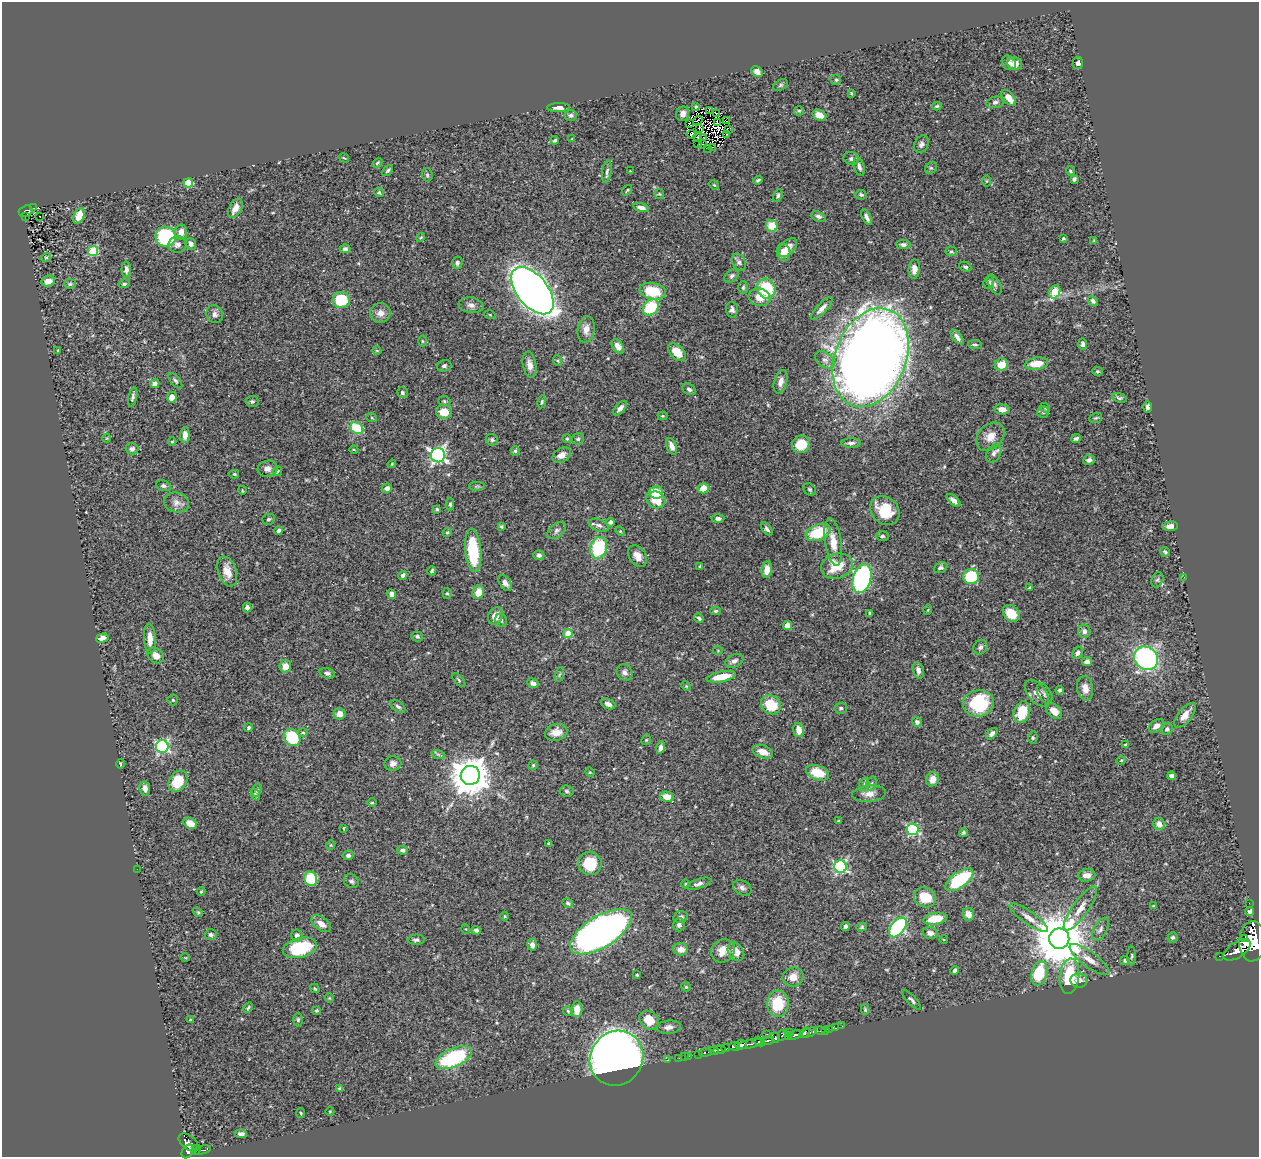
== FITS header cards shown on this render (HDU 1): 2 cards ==
NAXIS1  =                 1257
NAXIS2  =                 1155

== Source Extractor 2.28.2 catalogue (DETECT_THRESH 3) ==
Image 1257 x 1155 px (HDU 1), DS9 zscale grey, 1 PNG px = 1 image px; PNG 1261 x 1159 px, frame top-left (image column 1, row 1155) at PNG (2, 2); each listed source drawn as its Kron ellipse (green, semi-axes under 4 px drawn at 4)
Background 0.435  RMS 0.02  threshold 0.0597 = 3 sigma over >= 5 px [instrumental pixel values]
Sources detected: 416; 5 with non-positive FLUX_AUTO (blend fragments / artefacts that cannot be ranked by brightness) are neither listed nor drawn; the other 411 listed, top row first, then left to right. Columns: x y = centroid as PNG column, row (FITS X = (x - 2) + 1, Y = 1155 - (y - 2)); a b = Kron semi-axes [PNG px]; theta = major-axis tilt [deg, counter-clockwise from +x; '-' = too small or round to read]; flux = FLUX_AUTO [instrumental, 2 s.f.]
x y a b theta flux
1009 63 8 6 -48 5.4
1078 63 6 5 - 3.6
1015 64 7 6 - 14
757 72 6 5 - 6
836 80 5 5 - 2.2
781 85 8 5 28 2.3
851 93 3 3 - 1.3
1009 98 9 5 -50 16
995 102 8 5 15 3.9
696 106 3 3 - 1.6
937 106 4 3 - 1.6
558 108 11 4 1 6.6
709 111 4 2 - 0.86
799 111 5 4 - 1.6
683 114 7 6 - 5.8
716 114 3 2 - 1.7
571 115 6 5 - 3.5
819 115 7 5 -22 15
698 120 5 2 - 0.99
726 121 3 2 - 2.1
717 123 4 2 - 1.2
690 124 3 2 - 1.3
699 128 3 2 - 1
728 129 4 2 - 1.4
692 134 4 3 - 1.2
727 134 3 2 - 2
698 137 5 2 - 1.7
704 138 3 2 - 0.65
572 139 4 3 - 1.1
555 140 4 3 - 1.9
698 144 3 2 - 0.9
703 144 3 2 - 2
921 144 9 7 62 4.9
712 147 2 2 - 2
708 148 2 2 - 0.47
344 158 5 3 - 1.2
851 159 8 6 -17 3.6
377 163 5 3 - 2
859 167 9 5 -72 4.9
931 168 6 5 - 2.4
388 171 6 4 50 2.3
630 171 3 3 - 0.83
1070 171 5 4 - 1.7
607 172 11 4 81 4
427 175 6 5 - 2.3
1074 179 4 4 - 3.6
758 180 5 3 - 2.1
986 181 6 4 89 1.6
188 183 5 4 - 40
714 185 5 4 - 1.5
627 190 6 3 54 1.6
379 192 5 4 - 2.3
659 194 5 5 - 1.6
861 195 6 4 -13 2.5
778 196 7 4 69 3
34 208 2 2 - 3.7
235 208 10 6 62 14
641 208 8 4 -14 6.4
26 211 7 5 17 61
25 216 4 2 - 8.9
40 216 3 2 - 1.7
79 216 8 5 66 19
818 216 7 4 -21 3.2
867 217 8 4 -65 5.1
772 226 6 5 - 25
181 232 8 6 84 9.7
166 237 10 10 - 95
421 238 5 3 - 1.4
1063 238 3 3 - 2.2
1094 240 4 4 - 0.99
177 244 9 8 - 5.8
191 244 6 5 - 5.7
903 244 7 5 -1 3.8
788 248 11 6 46 13
345 249 5 4 - 4.2
93 251 5 5 - 70
951 251 6 5 - 2.3
784 252 9 6 -75 14
46 257 5 4 - 1.7
739 262 9 6 -62 4
457 263 6 5 - 4
965 267 6 5 - 3.1
126 269 8 4 -89 5.1
914 269 9 6 85 9.3
732 276 8 5 40 3
48 281 7 5 14 9.8
989 282 6 5 - 3.7
70 284 6 5 - 2.1
124 284 6 4 8 2.1
995 285 11 5 -62 3.7
743 287 6 5 - 2
766 289 10 9 - 64
532 291 28 15 -51 1400
653 291 13 8 -12 48
1055 292 7 5 67 43
760 297 11 8 -16 14
341 300 9 8 - 58
1093 301 5 4 - 3.6
471 305 12 7 -8 7.2
651 307 9 7 44 63
822 308 14 5 46 7.1
732 310 8 6 -86 4.3
380 313 10 10 - 11
215 314 9 8 - 6
490 315 5 3 - 1.2
586 329 13 8 80 11
957 337 9 4 -50 5.5
422 341 5 3 - 1.4
1083 344 6 4 -88 3.4
975 345 7 4 -6 2.5
618 346 8 5 -56 11
58 350 3 2 - 1.1
377 351 4 3 - 1
677 352 10 6 -45 20
871 358 51 35 68 2500
825 360 11 7 -34 6.6
558 361 5 3 - 1.3
1036 364 11 6 7 22
529 365 13 6 -79 8.7
1001 365 7 6 - 20
444 366 7 5 18 3.3
1098 371 5 4 - 1.7
175 381 9 4 -51 2.8
781 382 12 6 73 8
155 384 4 4 - 5.7
689 389 7 5 -33 3.7
402 393 6 5 - 2.5
133 397 10 4 77 3.4
172 397 5 4 - 15
1119 398 7 4 -19 2.6
252 401 6 5 - 2.6
444 401 6 5 - 2.1
542 402 6 4 80 2
1147 407 6 4 -89 3.5
620 408 9 4 47 5.2
1045 408 5 4 - 1.7
1002 409 8 5 -6 8.4
444 412 8 7 - 20
1043 412 6 6 - 2.5
662 416 5 4 - 1.4
372 418 5 3 - 1.4
1096 418 7 5 19 1.9
357 428 7 5 -32 57
185 435 8 4 88 8.2
990 437 16 12 46 16
107 438 4 3 - 0.96
1076 438 5 3 - 3.1
567 439 4 4 - 1.6
578 439 6 6 - 2.8
492 440 6 5 - 3
172 442 4 3 - 1.2
851 443 10 5 2 4.5
801 444 9 8 - 29
672 446 9 5 -69 8
132 449 6 5 - 4.1
354 450 4 3 - 1.2
515 451 5 4 - 2.2
994 453 10 7 57 5.2
438 455 7 7 - 380
562 455 10 7 30 11
1089 460 6 5 - 4.3
392 464 4 3 - 1.2
267 469 10 8 11 6.9
277 471 5 4 - 1.5
234 474 5 4 - 1.5
163 486 7 5 -15 3.3
477 486 8 4 0 2.1
387 488 5 4 - 4.8
703 488 6 5 - 17
810 489 7 5 -44 2.6
242 490 4 2 - 1.1
656 492 7 6 - 29
656 500 9 8 - 26
954 501 8 4 -40 6.6
176 503 13 10 -14 8.7
450 504 6 4 -89 2.5
437 509 4 3 - 1.5
885 511 16 13 -44 46
718 518 6 4 2 4.1
268 519 6 5 - 2.9
611 522 4 4 - 4.6
599 525 10 6 -20 5
1170 526 7 5 5 8.5
501 527 4 4 - 1.9
767 529 7 4 -51 4.2
557 530 10 6 39 4.8
279 531 4 3 - 3.8
620 531 5 4 - 1.5
447 532 5 4 - 1.8
818 532 13 8 22 57
882 536 7 4 1 2.9
833 542 24 8 -81 20
599 548 11 8 73 82
473 550 22 8 -85 80
1165 552 5 3 - 2.3
539 555 5 5 - 4
638 556 12 8 -56 11
700 566 4 2 - 1.2
837 566 16 12 16 37
940 568 7 5 23 3.1
767 570 8 5 81 13
227 571 15 9 -70 17
432 571 4 3 - 2.4
403 575 5 4 - 4
971 577 8 7 - 60
1184 577 3 3 - 0.68
862 578 15 9 73 260
1157 580 8 5 70 3.3
505 583 9 5 -53 5.7
1030 588 4 3 - 2.2
478 592 7 6 - 15
447 593 5 4 - 1.9
392 594 4 4 - 8.8
247 608 5 4 - 3.6
928 610 5 3 - 1
716 611 5 4 - 2.2
870 613 3 3 - 2
1011 613 9 7 -45 24
496 616 9 7 63 13
699 618 5 3 - 2.7
501 620 6 6 - 3.9
788 625 4 4 - 21
1084 631 6 6 - 5.3
568 634 4 4 - 35
417 636 6 5 - 3.6
102 638 6 4 15 7.1
150 639 15 6 -87 14
980 647 8 6 54 4.4
718 650 5 3 - 1.2
1078 653 6 5 - 4.1
156 655 9 7 -40 12
1146 658 13 11 -39 240
734 661 9 6 24 4.8
1087 662 5 4 - 5.2
285 666 6 6 - 11
918 670 8 5 -75 5.2
625 672 8 7 - 4.9
327 673 8 5 -17 3.8
559 674 8 3 71 2.1
721 677 15 5 11 27
459 680 9 4 -46 2.1
533 683 6 4 -25 4.8
686 686 5 4 - 1.4
1085 688 12 8 -81 11
1060 690 4 4 - 2.9
1037 693 15 9 -51 9.8
1044 694 11 6 -57 4.6
173 700 5 5 - 1.8
978 703 15 13 10 87
608 704 8 5 -24 5.9
771 705 11 9 -38 38
398 707 8 5 -33 3.5
841 708 6 5 - 2.9
1054 711 9 6 -42 15
1022 712 11 8 70 42
340 714 6 5 - 8.9
1185 715 15 7 51 13
917 722 5 4 - 3
1156 726 8 6 38 8.3
249 728 4 3 - 2.1
1167 729 6 5 - 2.9
799 730 7 5 -77 12
303 732 5 3 - 1.4
556 732 11 8 14 13
992 734 7 4 46 4.5
292 738 9 7 -51 69
1033 738 6 4 89 2
646 740 5 5 - 1.8
1126 745 4 3 - 2.4
162 746 6 6 - 210
661 748 6 4 75 4.6
763 752 10 6 -19 13
438 754 7 4 -19 2.5
1121 760 5 3 - 1.1
393 763 8 7 - 6
121 764 5 2 - 1.4
533 765 5 4 - 1.7
590 772 5 4 - 1.6
818 773 12 7 -19 32
470 775 10 9 - 3700
1171 776 4 4 - 3.8
933 779 7 6 - 10
178 781 11 8 56 33
864 784 6 5 - 2.5
871 784 7 5 73 2.9
145 788 7 5 -82 6
257 790 7 4 73 2.2
567 791 7 5 -6 2.5
869 794 17 8 5 10
256 795 6 3 -68 2
667 797 7 5 -12 16
372 803 4 3 - 1.2
839 821 4 2 - 1.3
190 823 7 5 -28 12
1159 824 6 5 - 7.7
344 828 4 2 - 0.85
913 829 6 5 - 140
963 833 4 4 - 1.9
549 844 4 3 - 3.2
331 845 4 4 - 1.3
402 850 5 4 - 3.2
348 855 5 4 - 3.9
590 863 12 11 - 43
841 867 6 6 - 210
137 869 2 2 - 23
1086 875 9 6 4 9.7
311 879 7 6 - 51
959 880 16 8 36 85
351 881 8 6 -30 3.3
685 884 4 3 - 1.1
699 884 13 5 18 4.9
742 888 10 7 -30 5
201 891 4 4 - 1.3
925 897 11 9 -26 32
568 903 6 4 -30 2.8
1249 903 2 2 - 2.9
1153 906 4 3 - 1.1
1080 909 26 7 54 17
1250 911 4 3 - 3.2
198 912 5 4 - 1.7
968 914 6 5 - 9.2
504 916 4 3 - 1.3
680 917 7 5 20 4.4
1029 918 23 6 -35 13
935 919 12 5 11 32
321 924 11 6 -36 11
679 925 6 5 - 4.3
845 926 4 3 - 4.3
862 927 5 4 - 2
898 927 11 6 51 210
466 929 5 3 - 1.1
1100 929 13 6 60 5.7
476 930 4 4 - 3.3
601 932 35 15 32 880
930 933 7 5 -12 6.2
211 935 6 5 - 3.2
297 936 6 5 - 5.4
1173 937 5 5 - 3.2
1244 938 4 2 - 180
944 939 4 3 - 0.99
1059 939 10 10 - 8800
416 940 8 5 4 3.3
1252 941 20 13 88 3000
532 945 6 5 - 7.1
300 948 17 10 14 80
681 949 7 6 - 11
1237 950 15 8 34 1200
723 951 12 11 - 18
736 952 10 7 -56 15
1132 956 9 3 89 2.1
1220 956 3 2 - 23
185 958 5 3 - 1.2
1089 959 24 7 -36 14
1125 960 5 4 - 2.8
955 970 4 3 - 3.4
1039 973 12 8 74 56
637 975 3 2 - 1.3
1069 976 18 10 83 56
793 977 10 9 - 15
1079 981 8 7 - 9.3
686 987 4 4 - 1.7
315 988 5 3 - 1.6
329 998 4 4 - 1.5
912 1000 13 4 -45 3.6
778 1004 13 11 87 45
248 1008 6 3 61 1.7
577 1009 8 5 85 15
865 1009 5 4 - 1.8
316 1010 3 3 - 1.9
568 1011 5 4 - 1.8
190 1020 3 3 - 1.6
298 1020 7 4 89 2.5
649 1020 11 8 -42 29
842 1026 2 2 - 4.7
669 1027 12 6 5 7.2
835 1028 3 2 - 6.7
829 1029 2 2 - 6
825 1030 3 2 - 11
820 1031 5 3 - 16
790 1032 2 2 - 5.4
805 1033 6 4 46 320
809 1033 8 4 22 150
767 1034 2 2 - 12
782 1035 5 4 - 61
795 1035 7 3 13 340
775 1037 5 4 - 93
789 1037 4 2 - 66
768 1040 6 3 12 150
759 1042 6 4 -29 140
750 1044 13 3 12 170
741 1045 6 5 - 460
734 1046 5 3 - 150
725 1048 4 3 - 230
719 1050 6 3 8 190
714 1051 4 3 - 110
706 1052 6 3 8 42
698 1054 2 2 - 28
689 1056 3 2 - 15
684 1057 2 2 - 4.4
454 1058 19 9 24 120
617 1058 28 26 55 1600
679 1058 2 2 - 4.2
667 1060 3 2 - 9.6
340 1089 4 3 - 3.1
330 1111 4 3 - 0.93
301 1113 5 3 - 1.2
241 1134 6 4 -6 4.1
189 1143 12 6 -39 220
196 1150 5 3 - 38
202 1150 9 3 12 69
188 1151 7 5 57 210
At the frame edge (FLAGS 8, measured only in part): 1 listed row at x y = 1252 941
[5 non-positive-flux detections neither listed nor drawn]